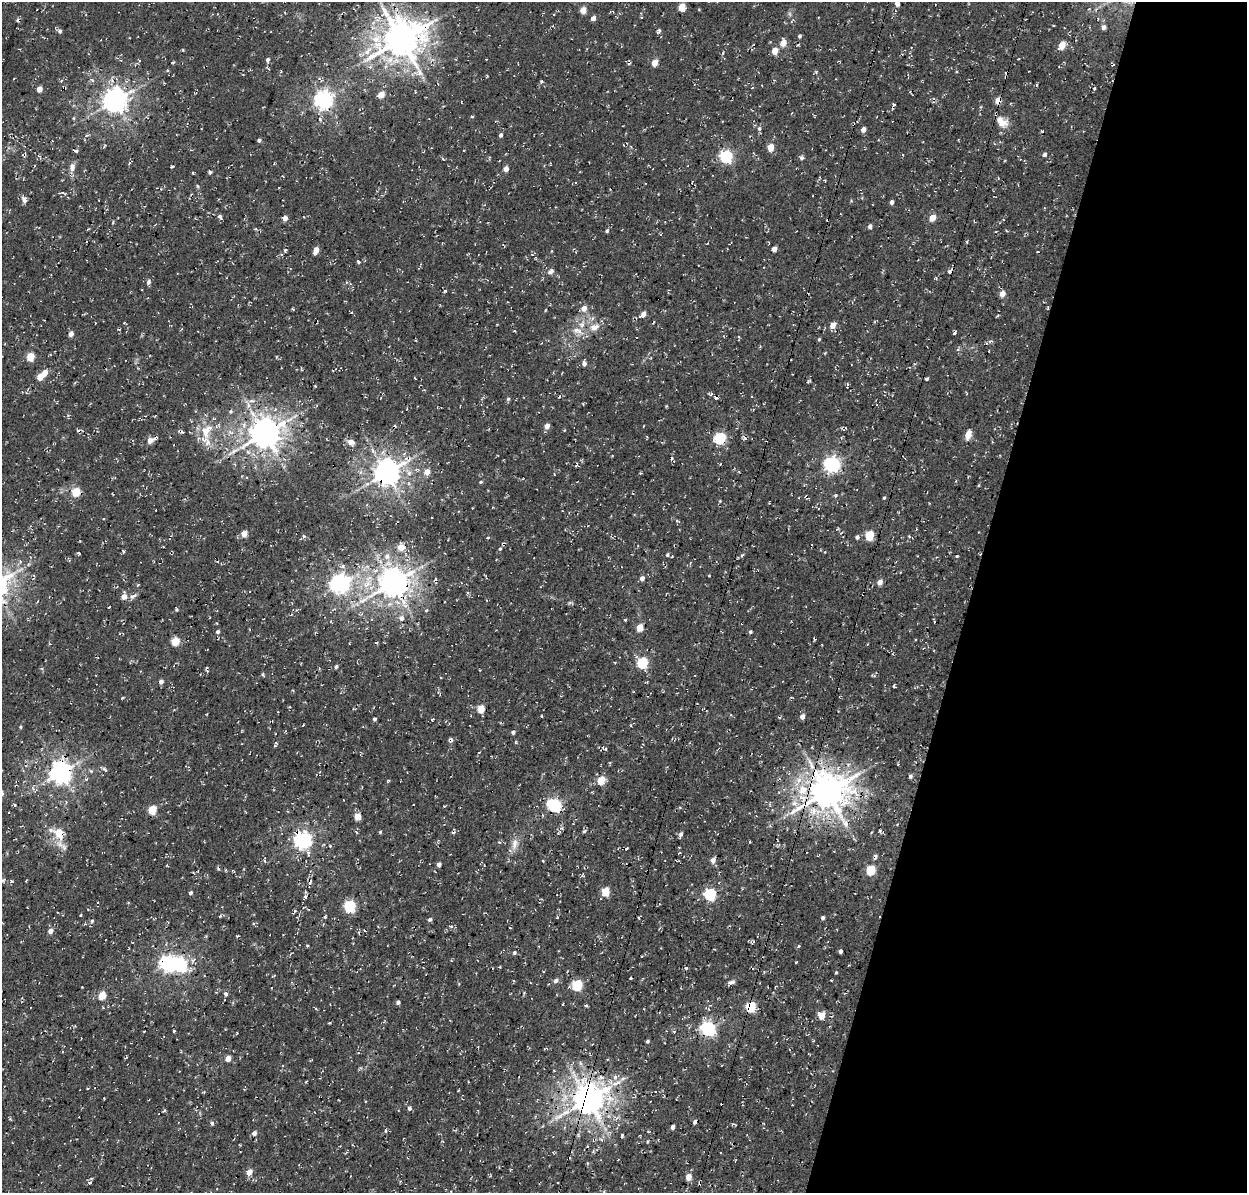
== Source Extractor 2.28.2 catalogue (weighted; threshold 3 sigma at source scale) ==
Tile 8 of 4 x 4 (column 4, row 2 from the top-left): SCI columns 3874-5118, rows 2702-3892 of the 5246 x 5340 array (HDU 1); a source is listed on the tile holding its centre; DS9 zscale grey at full resolution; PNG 1249 x 1195 px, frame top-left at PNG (2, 2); no overlay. Shown black and unused: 22% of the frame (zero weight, under 3 of 4 exposures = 8% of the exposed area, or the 3 px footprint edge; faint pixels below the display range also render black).
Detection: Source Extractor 2.28.2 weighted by HDU 2 'WHT'; one run over the whole footprint, this tile lists its part. Background 0.00446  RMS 0.0022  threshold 0.00995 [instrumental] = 3 sigma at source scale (4.5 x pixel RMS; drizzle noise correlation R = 1.50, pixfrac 1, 0.0396/0.0396 arcsec/px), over >= 5 px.
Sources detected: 256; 1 inside a brighter object's white glare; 17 cosmic-ray / hot-pixel residue — not listed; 4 inside a brighter listed object's ellipse — not listed separately; the other 234 listed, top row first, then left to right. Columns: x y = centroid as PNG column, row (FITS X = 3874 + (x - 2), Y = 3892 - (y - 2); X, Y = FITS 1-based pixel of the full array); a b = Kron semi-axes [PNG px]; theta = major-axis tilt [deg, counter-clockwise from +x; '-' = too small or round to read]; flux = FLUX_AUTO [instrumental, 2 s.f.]
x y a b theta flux
897 4 5 4 - 1.1
682 7 5 5 - 4.4
583 10 5 4 - 3
593 18 5 4 - 1
1053 25 3 2 - 0.17
1104 27 5 5 - 0.88
659 30 5 4 - 0.45
60 31 6 5 - 0.52
799 36 4 4 - 0.38
401 39 12 11 - 600
783 43 5 5 - 2.7
1062 45 6 4 48 4.4
367 51 15 7 40 2.3
775 51 5 4 - 3
723 53 4 3 - 0.29
121 60 4 4 - 0.23
268 60 5 4 - 0.55
173 62 4 3 - 0.2
655 63 5 4 - 3.3
1006 77 6 4 89 0.33
1037 85 4 3 - 0.29
39 89 4 4 - 1.8
381 94 5 5 - 2.7
323 100 7 6 - 100
998 100 5 4 - 3.2
114 101 8 7 - 210
894 104 4 3 - 0.25
472 116 4 2 - 0.27
74 118 5 3 - 0.2
1003 122 14 13 - 2.3
759 129 6 5 - 0.47
863 130 5 4 - 1.3
501 135 4 4 - 0.56
86 136 6 3 20 0.3
259 140 4 3 - 0.53
770 147 5 4 - 3.8
76 151 5 3 - 0.58
1044 154 4 4 - 0.63
726 157 6 6 - 32
801 158 5 5 - 0.49
72 167 11 7 86 1.3
506 169 4 4 - 1.7
210 172 4 3 - 0.39
193 173 3 3 - 0.22
198 186 5 3 - 0.23
64 194 8 4 -31 0.45
24 200 8 5 -62 1.1
892 202 4 4 - 0.68
220 216 6 5 - 0.52
285 218 4 4 - 1.3
932 218 5 4 - 3.3
870 226 4 4 - 0.71
607 231 4 4 - 0.43
774 249 4 4 - 1.5
316 250 6 4 64 2.4
358 262 6 3 -46 0.34
551 272 8 6 46 0.76
148 282 6 5 - 0.55
445 291 4 3 - 0.26
1002 294 5 4 - 2.1
584 308 6 5 - 1.7
293 309 5 3 - 0.19
643 314 7 5 41 1.5
95 323 2 2 - 0.16
832 326 5 5 - 2.1
594 327 12 9 21 1.9
514 331 3 3 - 0.18
577 331 18 9 -17 2
954 333 4 3 - 0.41
71 334 4 4 - 1.5
819 339 4 3 - 0.25
30 357 5 5 - 6.3
584 364 5 4 - 0.89
45 373 5 5 - 2
40 377 5 5 - 2.8
508 399 6 5 - 0.33
252 401 10 4 -15 0.74
231 412 6 5 - 0.38
547 426 5 4 - 1.7
207 430 24 15 61 5.1
180 431 8 4 -19 0.48
264 433 9 8 - 380
968 435 6 4 71 4.3
720 438 6 6 - 21
150 441 6 5 - 1.7
351 442 8 5 -21 1.6
832 464 6 6 - 64
576 466 6 3 2 0.29
409 472 10 8 -51 1.6
427 472 6 5 - 2.1
386 473 8 8 - 280
481 482 4 3 - 0.25
76 492 5 5 - 7.7
835 496 4 3 - 0.29
884 498 4 3 - 0.26
720 501 4 4 - 0.2
769 503 3 2 - 0.21
244 534 5 4 - 2.6
304 536 5 4 - 0.31
869 536 5 5 - 10
857 537 5 4 - 0.49
80 541 2 2 - 0.13
401 547 6 6 - 2.8
500 549 5 4 - 0.33
123 551 6 3 -89 0.27
79 553 5 3 - 0.23
667 555 5 4 - 0.36
387 556 8 8 - 1.2
957 556 4 3 - 0.22
642 578 5 4 - 0.98
880 582 5 4 - 1.6
393 583 9 8 - 360
339 584 7 7 - 110
137 585 5 3 - 0.22
124 596 8 7 - 1.2
133 596 11 5 24 0.65
176 610 4 3 - 0.27
426 610 5 3 - 0.23
402 618 6 6 - 1.1
625 620 4 4 - 0.19
640 627 5 5 - 3.5
218 632 4 4 - 0.56
750 632 4 4 - 0.34
815 639 4 2 - 0.25
175 641 5 5 - 6.7
376 643 4 2 - 0.22
615 662 3 2 - 0.21
642 663 6 5 - 17
336 667 5 4 - 0.49
206 668 4 3 - 0.3
263 674 5 3 - 0.34
874 675 6 3 -8 0.32
161 682 5 4 - 0.97
894 686 3 3 - 0.33
122 698 4 2 - 0.27
481 709 5 4 - 5.2
542 716 3 2 - 0.18
802 717 5 4 - 1.2
374 719 3 3 - 0.45
432 719 4 3 - 0.23
21 727 5 3 - 0.24
513 732 4 4 - 0.48
516 742 5 3 - 0.21
275 744 7 3 72 0.4
104 769 5 4 - 0.45
91 771 5 4 - 0.29
60 772 7 7 - 160
910 776 5 4 - 0.49
601 780 5 5 - 5.8
799 780 11 8 53 1.9
592 792 3 3 - 0.17
827 792 11 10 - 580
794 803 9 8 - 1.3
554 805 6 6 - 37
152 810 5 5 - 8.8
358 817 5 4 - 3.4
845 824 9 8 - 1.3
584 831 5 5 - 0.35
880 831 3 3 - 0.26
380 832 4 4 - 0.26
59 833 19 12 -58 3.8
681 834 6 4 69 0.67
303 840 7 6 - 78
499 842 4 3 - 0.24
750 842 3 2 - 0.21
515 844 17 8 79 1.8
330 846 4 3 - 0.19
627 849 3 2 - 0.24
308 853 9 6 -76 0.74
875 857 6 4 -88 0.53
713 860 5 5 - 1.3
265 861 5 3 - 0.32
543 861 4 3 - 0.18
439 864 4 4 - 0.66
870 870 5 5 - 11
582 875 4 4 - 0.33
2 880 8 4 33 0.33
12 881 5 4 - 0.29
605 892 5 5 - 6.8
190 893 4 4 - 0.46
710 894 6 5 - 27
305 897 5 4 - 0.32
128 902 4 3 - 0.18
350 906 6 5 - 21
81 915 4 2 - 0.18
220 916 5 3 - 0.25
325 917 4 3 - 0.26
639 918 5 3 - 0.24
823 918 4 3 - 0.48
430 919 5 4 - 0.43
92 921 4 4 - 0.32
510 928 3 2 - 0.17
364 930 3 2 - 0.22
50 931 5 4 - 1.5
237 936 3 3 - 0.19
799 946 4 4 - 0.23
840 951 4 3 - 0.56
514 953 4 4 - 0.47
796 962 3 2 - 0.19
167 963 6 6 - 66
686 968 4 4 - 0.3
764 972 3 3 - 0.22
836 973 4 3 - 0.22
556 981 6 5 - 0.7
732 982 9 5 16 0.64
577 985 6 5 - 17
226 994 5 5 - 0.56
102 996 5 4 - 6.1
398 1002 4 4 - 0.64
586 1006 5 3 - 0.25
751 1007 6 5 - 11
821 1015 6 5 - 3.7
708 1029 6 6 - 49
144 1031 3 2 - 0.15
174 1031 3 3 - 0.27
647 1041 3 3 - 0.36
228 1058 4 4 - 2.4
580 1063 7 4 -71 0.39
554 1071 3 2 - 0.18
615 1077 7 6 - 0.75
618 1083 11 6 32 1.3
588 1099 9 9 - 420
409 1108 6 5 - 0.52
164 1111 5 3 - 0.24
695 1122 4 4 - 0.47
212 1123 5 4 - 0.46
673 1127 4 4 - 0.95
386 1130 5 4 - 0.39
254 1133 5 4 - 1
622 1135 3 2 - 0.38
647 1141 4 3 - 0.24
249 1172 5 4 - 2.6
688 1177 5 5 - 2.2
90 1182 6 4 27 0.35
Overlapping masked pixels (flux is a lower limit): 10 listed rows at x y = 401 39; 1006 77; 998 100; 180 431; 386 473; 827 792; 59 833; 303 840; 751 1007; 588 1099
Isophote crosses this tile's border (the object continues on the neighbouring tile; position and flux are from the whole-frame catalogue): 2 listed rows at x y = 897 4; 2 880